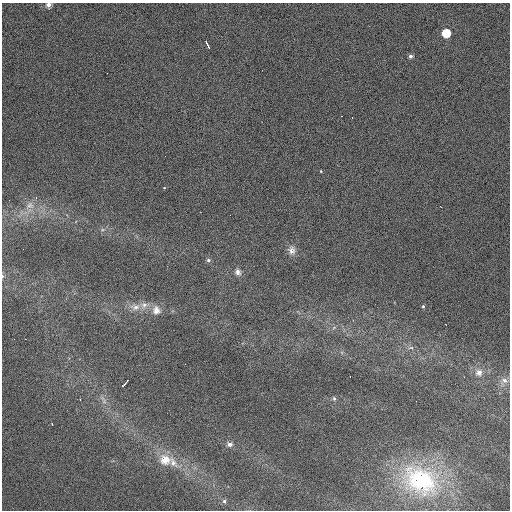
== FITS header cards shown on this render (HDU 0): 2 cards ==
NAXIS1  =                  508 / length of data axis 1
NAXIS2  =                  508 / length of data axis 2

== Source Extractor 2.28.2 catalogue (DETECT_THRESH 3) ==
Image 508 x 508 px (HDU 0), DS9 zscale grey, 1 PNG px = 1 image px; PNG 512 x 512 px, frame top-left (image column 1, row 508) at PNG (2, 3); no overlay
Background 534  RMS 10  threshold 30.9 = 3 sigma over >= 5 px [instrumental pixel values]
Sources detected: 33; all 33 listed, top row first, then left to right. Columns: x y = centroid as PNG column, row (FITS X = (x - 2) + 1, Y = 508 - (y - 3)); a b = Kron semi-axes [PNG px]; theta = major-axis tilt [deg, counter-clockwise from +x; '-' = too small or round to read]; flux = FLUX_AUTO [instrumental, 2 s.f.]
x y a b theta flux
48 5 5 5 - 3500
446 33 6 6 - 18000
207 44 8 2 -64 1800
410 56 4 4 - 2000
341 116 2 2 - 560
321 171 3 2 - 490
164 188 5 3 - 490
30 205 11 9 28 5200
292 250 12 9 -70 4400
208 260 5 5 - 1500
238 272 8 7 - 3500
2 276 6 4 -90 970
144 305 14 10 15 6600
423 306 4 4 - 940
135 307 16 10 0 7500
156 310 13 11 -76 6900
334 327 6 4 21 1200
411 348 9 4 8 1600
185 364 2 2 - 530
479 372 10 9 - 5200
350 376 2 2 - 600
504 380 11 7 -27 3400
126 382 6 2 55 1200
123 386 5 2 - 700
334 399 7 5 -74 1500
103 400 15 6 -61 3900
416 401 2 2 - 350
52 424 3 2 - 400
229 444 8 6 0 2900
165 460 15 13 -15 13000
173 462 18 9 -62 7900
420 480 53 38 -24 93000
224 501 6 5 - 1600
At the frame edge (FLAGS 8, measured only in part): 2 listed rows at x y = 48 5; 2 276